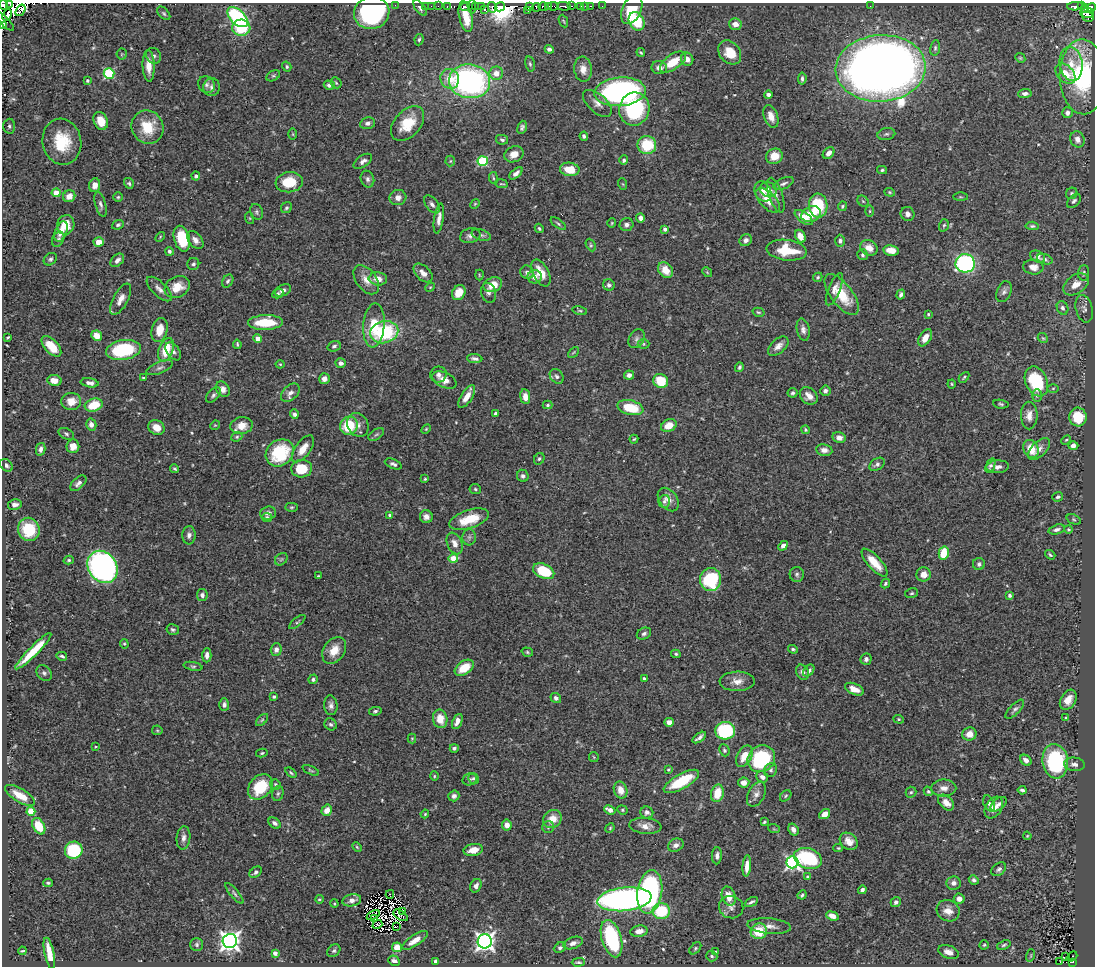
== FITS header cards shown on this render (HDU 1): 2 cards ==
NAXIS1  =                 1093
NAXIS2  =                  964

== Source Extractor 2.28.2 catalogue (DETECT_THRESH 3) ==
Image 1093 x 964 px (HDU 1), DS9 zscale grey, 1 PNG px = 1 image px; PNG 1097 x 968 px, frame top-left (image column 1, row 964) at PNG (2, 3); each listed source drawn as its Kron ellipse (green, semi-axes under 4 px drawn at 4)
Background 0.468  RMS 0.025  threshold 0.0737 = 3 sigma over >= 5 px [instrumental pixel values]
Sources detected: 547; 11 with non-positive FLUX_AUTO (blend fragments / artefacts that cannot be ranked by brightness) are neither listed nor drawn; of the other 536, the 500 brightest by FLUX_AUTO listed and drawn (36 fainter detections omitted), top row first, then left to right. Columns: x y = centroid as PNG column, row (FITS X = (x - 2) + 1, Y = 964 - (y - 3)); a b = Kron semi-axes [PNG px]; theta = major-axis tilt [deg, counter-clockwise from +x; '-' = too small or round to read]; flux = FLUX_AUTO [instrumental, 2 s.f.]
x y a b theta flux
10 3 3 2 - 87
3 5 5 3 - 230
395 5 2 2 - 3.5
425 6 2 2 - 6.4
431 6 2 2 - 6.3
438 6 3 2 - 1.7
447 6 3 2 - 14
472 6 7 2 90 73
475 6 3 2 - 8.4
481 6 3 2 - 5.5
529 6 3 3 - 72
553 6 5 3 - 98
564 6 7 3 -3 100
571 6 3 2 - 19
581 6 3 2 - 10
585 6 3 2 - 2.6
591 6 3 2 - 8.5
602 6 2 2 - 4
870 6 2 2 - 2.7
1075 6 8 3 3 57
1081 6 3 2 - 20
465 7 5 3 - 330
492 7 5 4 - 170
500 7 5 4 - 7100
536 7 4 2 - 19
543 7 5 3 - 73
548 7 3 3 - 120
1091 7 4 4 - 120
420 8 9 5 -55 4.9
1085 9 4 3 - 88
20 10 6 3 55 110
484 10 4 2 - 17
528 10 3 3 - 43
632 10 15 9 64 52
164 13 8 5 -46 3.1
372 13 18 16 18 240
1087 13 7 5 3 280
7 15 6 3 67 190
238 17 12 7 -44 190
466 17 15 6 -79 6.6
1088 17 6 5 - 180
3 20 14 4 -44 140
563 21 6 3 -66 2
637 21 10 7 -60 62
735 24 6 5 - 12
2 26 3 2 - 88
241 28 9 8 - 67
419 40 6 4 81 2.9
935 48 8 5 81 3.3
549 49 4 4 - 4.7
641 52 4 3 - 2.2
730 52 13 10 -50 28
122 54 5 5 - 2.3
153 56 8 7 - 5.3
1020 58 5 4 - 2.1
687 59 7 6 - 9.5
673 62 15 7 34 36
530 64 8 5 -79 3.2
1071 64 17 11 -82 26
149 66 16 6 -87 21
287 67 5 4 - 3
659 68 8 6 -11 10
881 68 45 33 4 2400
583 69 12 9 -84 16
109 73 5 5 - 140
496 73 7 7 - 17
1065 74 12 8 -46 22
273 76 7 5 28 2.8
1083 77 37 23 -88 190
450 79 10 9 - 28
802 79 6 4 84 3.7
87 80 3 3 - 2.9
470 81 21 17 -7 410
336 83 6 4 -45 2.4
206 85 9 8 - 5.8
329 85 5 4 - 6.6
212 87 9 8 - 6.8
620 92 26 14 4 430
1025 93 7 4 2 6.4
768 94 4 4 - 5.1
597 103 17 9 -42 12
634 109 17 15 73 150
1067 113 5 5 - 6.5
771 116 12 7 -70 14
101 121 9 6 -67 25
368 123 7 6 - 6
408 124 20 13 47 46
9 126 7 6 - 4.4
148 127 17 15 -60 49
522 127 7 4 71 4.1
293 134 6 4 -89 1.7
886 134 9 6 11 3.8
584 136 4 4 - 4.6
1077 139 8 7 - 9.6
502 140 6 4 -13 3.2
62 142 23 19 -78 62
647 145 9 9 - 61
829 153 6 5 - 9.3
514 154 10 7 22 14
774 156 8 7 - 24
624 160 5 4 - 3.3
363 161 10 5 34 7.7
450 161 5 5 - 1.9
483 161 5 5 - 120
570 169 10 6 -8 33
882 170 5 4 - 2.4
516 173 8 4 42 6.8
196 176 4 4 - 5.3
493 178 6 3 -82 1.7
367 179 8 6 -69 5.5
289 182 13 10 7 48
129 183 5 4 - 2.9
784 183 11 5 24 5.3
502 184 6 2 -8 1.8
623 184 6 3 -70 1.6
95 185 7 5 81 11
768 190 9 7 -23 9.1
763 191 10 8 -63 13
890 192 5 4 - 2
56 193 4 4 - 28
1072 193 6 5 - 2.9
776 195 18 7 -71 10
69 196 6 6 - 12
118 197 4 4 - 2.4
398 197 8 7 - 9.1
960 197 7 3 0 2
768 200 15 8 -45 21
863 201 6 5 - 2.3
1074 201 8 5 47 4.2
101 204 13 5 -75 5.8
432 204 10 6 -52 6.6
475 204 5 4 - 1.9
818 206 12 9 -87 74
842 206 5 4 - 2.3
286 208 6 5 - 3.2
870 211 5 3 - 2
257 212 8 6 -68 4.1
811 214 10 7 23 31
908 214 7 6 - 6.4
804 217 10 5 -37 24
249 218 6 4 -70 1.9
439 218 15 4 81 8.9
641 218 4 4 - 6.9
612 223 5 4 - 1.8
558 224 9 3 -36 2.9
66 225 10 8 76 23
118 225 6 4 20 3.2
626 225 7 6 - 5.9
944 225 6 4 72 2.5
1032 226 6 4 -5 2.9
539 228 5 4 - 2.4
665 229 4 3 - 5.2
61 232 11 6 69 13
481 235 10 5 -17 4
470 236 10 7 16 6.3
800 236 7 5 -63 14
160 237 5 3 - 1.7
58 239 8 5 64 3.7
182 239 13 8 -75 62
195 240 10 6 -51 8.9
746 240 6 5 - 6.1
840 241 6 5 - 5.1
99 242 5 4 - 28
591 245 6 4 -62 2.5
869 248 9 7 -27 16
787 250 20 10 -7 53
891 250 8 5 -11 25
169 251 4 4 - 4
862 255 5 5 - 3.2
1038 257 8 5 -25 5.5
50 259 7 5 39 3.5
1045 259 8 5 -19 3.8
117 260 8 5 45 7.6
965 263 9 9 - 290
193 264 6 6 - 3.9
1033 267 10 7 -6 12
666 270 8 6 -54 23
527 272 7 6 - 6.3
707 272 5 4 - 1.9
423 273 11 7 -43 11
541 273 14 7 -62 25
1084 273 8 5 87 4
479 275 5 3 - 1.6
535 277 7 6 - 10
818 277 5 4 - 2.3
378 279 9 6 -5 16
366 280 16 10 -53 16
228 281 7 5 59 3.7
1076 284 14 9 34 19
493 285 9 7 22 26
609 285 6 5 - 5.3
177 287 13 10 29 27
430 287 5 4 - 1.7
159 289 16 7 -43 9.7
834 289 17 6 68 9.1
283 290 8 5 27 6.4
1004 292 11 7 68 6.1
278 293 6 4 29 3.1
459 293 8 6 59 19
489 293 10 7 -74 5.6
901 294 5 4 - 4.6
842 295 24 11 -52 46
121 299 17 7 62 14
1062 308 7 5 -65 5.1
1084 309 14 8 -75 7.5
580 311 7 4 -12 2.7
758 312 6 4 -15 2.5
928 314 3 3 - 2.6
265 322 17 7 2 60
374 325 22 10 85 50
160 330 12 8 76 22
803 330 11 6 -79 7.9
384 332 14 11 14 120
97 336 5 5 - 20
8 337 4 2 - 2.1
925 338 9 5 58 16
1043 338 5 4 - 2.1
258 339 4 4 - 11
636 339 10 7 60 6
237 344 4 3 - 2.3
644 344 6 5 - 2.4
51 346 12 6 -46 30
334 346 7 5 20 4
778 346 12 7 41 10
123 350 18 10 9 130
166 350 12 7 70 41
173 351 10 6 -54 5.7
573 352 6 4 45 1.8
475 359 8 4 -6 5
341 363 5 5 - 6.3
280 364 4 4 - 1.7
739 367 5 4 - 3.6
160 368 14 5 22 6.6
438 375 8 8 - 6
629 375 5 4 - 7.5
557 376 8 6 -49 5.8
964 377 6 2 45 2
143 378 3 2 - 1.7
324 379 5 5 - 8.5
54 380 7 5 -8 17
444 380 13 7 -25 15
661 381 7 7 - 49
1036 381 15 11 -67 100
90 383 9 4 -9 8.9
952 384 4 4 - 1.7
1053 388 6 4 1 2.2
223 389 8 6 -53 8.6
825 391 5 5 - 4.3
290 393 11 7 43 8.4
793 393 5 4 - 3.7
213 395 9 5 45 4.4
467 396 13 5 58 18
809 396 10 7 -42 12
1037 396 6 5 - 3.3
525 397 7 5 -82 10
71 401 10 8 6 19
1001 404 8 4 -7 3
94 405 9 6 16 48
548 405 5 4 - 2.4
630 408 13 7 -13 51
495 413 4 3 - 3.2
294 414 5 4 - 4.5
1029 415 14 8 -89 15
1078 417 9 8 - 45
91 425 6 5 - 8.7
215 425 5 4 - 1.7
358 425 12 10 -60 12
242 426 11 8 9 21
349 426 9 8 - 63
669 426 8 6 23 28
156 427 8 7 - 14
426 429 6 3 45 1.9
805 430 4 3 - 2.2
66 434 8 5 -27 3.8
376 434 9 5 33 3.4
237 437 6 4 23 2.6
839 438 6 5 - 9.5
634 439 4 4 - 2
1066 440 5 3 - 1.9
73 446 7 6 - 13
1073 446 5 4 - 8.2
41 449 6 4 77 6.3
303 449 16 7 54 22
1031 449 9 7 -64 31
1039 449 14 7 44 13
824 450 8 6 -9 9.1
280 453 15 12 39 100
539 459 6 5 - 3.2
393 464 9 4 -23 4.7
877 464 8 5 35 4.5
6 465 7 5 -46 4.5
990 466 7 4 68 4.4
998 467 11 6 4 9.1
175 469 4 3 - 2.5
302 469 10 9 - 38
523 476 6 5 - 5.1
425 479 3 3 - 1.9
78 483 10 5 43 6.4
475 489 6 5 - 2.6
1058 497 5 5 - 3
668 499 13 9 -53 13
664 501 6 5 - 3.7
15 505 7 5 10 6.8
291 507 6 4 1 2.4
268 513 8 6 4 7
390 515 4 4 - 4.8
426 517 6 6 - 9
267 518 5 4 - 4
469 519 21 9 18 44
1074 519 7 4 -21 2.8
29 529 12 10 -71 63
1057 529 8 4 14 5.4
1069 529 4 4 - 2.1
189 535 9 6 87 6.9
469 537 8 6 88 4.8
455 544 11 7 -67 12
783 546 5 4 - 7.5
944 553 6 5 - 45
1050 555 5 3 - 2.3
453 558 5 4 - 40
281 559 7 5 44 3.1
69 560 5 4 - 2.8
874 563 18 6 -48 31
979 564 6 6 - 4.1
102 567 17 14 -54 530
544 571 11 7 -25 71
797 574 7 7 - 4.6
924 574 7 7 - 12
318 576 4 3 - 1.9
711 579 11 10 - 130
885 583 5 4 - 2.9
912 593 6 5 - 2.7
202 595 6 5 - 6.5
1010 595 4 3 - 2.9
297 622 10 3 40 2.6
173 630 6 5 - 3.5
644 634 7 5 26 4.5
124 644 5 4 - 1.9
793 649 5 4 - 3
276 650 6 5 - 6.7
334 650 14 10 56 25
33 651 25 4 45 46
527 652 6 4 -18 2.5
676 654 4 3 - 2.7
207 655 7 4 88 7.1
62 656 5 3 - 3.1
866 659 6 5 - 5.8
193 666 9 4 -12 3
464 668 10 6 35 33
809 671 7 4 50 4.5
802 672 8 6 -65 6.7
44 673 8 6 -46 4.4
644 678 4 3 - 3.1
313 679 5 4 - 3.8
737 681 17 9 1 16
854 689 10 5 -23 15
274 697 3 3 - 3
556 698 5 5 - 4.9
1068 700 11 7 59 16
224 705 6 5 - 5.1
331 705 10 6 -85 6.8
1015 709 12 5 45 5.1
375 711 6 4 8 3.6
1066 717 3 3 - 1.7
440 719 9 7 -78 25
899 719 5 4 - 2
262 720 7 4 45 2.8
457 721 8 4 66 11
669 722 5 4 - 10
331 724 6 5 - 3.7
157 730 5 5 - 2.1
725 731 10 8 4 140
969 734 7 6 - 14
412 738 5 4 - 1.6
699 738 8 3 35 5.4
96 747 3 2 - 1.7
454 748 4 4 - 3.2
724 750 6 5 - 3.1
262 753 6 4 12 2.1
744 756 11 7 62 26
594 757 5 4 - 2
761 759 14 13 - 140
1026 760 6 5 - 8.6
1055 761 17 13 -82 170
1074 764 10 6 -4 8.4
668 769 4 3 - 1.8
311 770 9 4 -24 2.5
771 770 7 6 - 4.3
291 773 6 3 -39 2.4
434 776 4 4 - 1.8
762 777 6 5 - 6.8
473 778 6 5 - 2.9
470 779 7 6 - 4.4
681 781 20 7 29 77
744 783 5 5 - 13
275 784 5 5 - 2.4
260 787 14 10 47 60
944 788 12 8 0 11
621 790 8 6 -68 17
1022 790 4 3 - 3.6
928 791 5 4 - 2.4
911 792 5 5 - 2.8
278 793 7 5 73 3.7
717 793 9 6 76 38
756 794 13 8 62 9.7
20 795 17 6 -31 25
454 796 5 5 - 5.1
786 796 6 4 42 2.6
946 803 9 6 -44 14
989 803 8 5 -67 4.8
999 804 9 5 38 7.9
994 808 12 8 56 13
327 810 6 5 - 14
610 810 6 4 -23 13
622 810 5 4 - 2.4
31 811 4 4 - 43
647 812 6 6 - 6.1
425 814 4 3 - 1.7
825 814 6 4 37 13
552 819 10 8 37 25
764 822 4 3 - 2.5
275 823 7 4 -36 5.9
507 825 5 5 - 12
39 826 9 5 -61 46
645 826 16 8 -6 14
548 827 6 6 - 3.7
610 828 5 4 - 1.9
774 829 6 3 -18 1.7
793 830 6 5 - 9.5
1027 836 4 4 - 1.7
183 838 12 7 84 9.4
849 841 10 7 -38 14
676 845 8 6 28 7.2
357 847 5 3 - 1.9
838 848 5 4 - 1.9
74 850 9 8 - 100
473 850 10 6 11 17
717 856 8 5 88 5.9
808 858 14 10 -18 130
792 862 6 6 - 370
747 866 11 4 85 15
999 869 8 5 39 4.8
256 872 7 4 38 4.6
808 877 4 4 - 5.4
974 880 5 4 - 4.1
48 883 4 3 - 2.5
953 883 7 7 - 7.5
476 886 7 5 64 6.5
862 890 4 3 - 4.4
650 892 22 12 80 330
234 893 13 4 -51 4
390 894 4 2 - 2.2
802 895 5 3 - 3.4
729 896 10 7 -72 24
319 899 4 3 - 1.9
624 899 27 11 6 590
959 899 5 5 - 9.5
352 900 9 6 11 11
751 902 7 3 28 3.9
896 902 5 4 - 5
334 904 4 3 - 1.9
731 907 12 11 - 9.8
403 911 3 3 - 2
661 911 8 8 - 81
948 911 12 10 -26 16
373 915 7 3 29 2.9
401 915 8 4 -33 2.4
832 916 6 4 -20 13
375 919 3 2 - 2.2
377 925 5 4 - 2.8
769 926 22 7 -5 13
396 927 3 2 - 3.2
639 931 8 5 9 14
759 931 8 7 - 46
612 939 19 9 -73 160
415 940 15 5 33 16
230 941 7 7 - 1000
485 941 7 7 - 780
573 943 10 5 20 8.7
197 945 6 6 - 3.6
984 945 4 4 - 2.1
1004 945 7 4 22 3.1
397 947 5 5 - 22
560 948 6 5 - 4
695 948 7 4 46 2.8
22 951 4 2 - 2.1
334 951 7 5 44 3.3
715 952 4 3 - 1.9
948 952 10 6 -20 14
49 953 16 4 -79 26
275 953 4 4 - 8.3
1031 955 6 4 72 2.2
712 956 6 5 - 3.7
1065 957 3 2 - 9.7
1072 957 6 3 39 13
394 961 6 5 - 6.5
435 961 3 3 - 3
578 962 7 3 1 2.9
1060 962 2 2 - 12
1072 962 3 2 - 8
At the frame edge (FLAGS 8, measured only in part): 4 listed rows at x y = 10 3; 3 5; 3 20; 2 26
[36 fainter detections neither listed nor drawn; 11 non-positive-flux detections neither listed nor drawn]